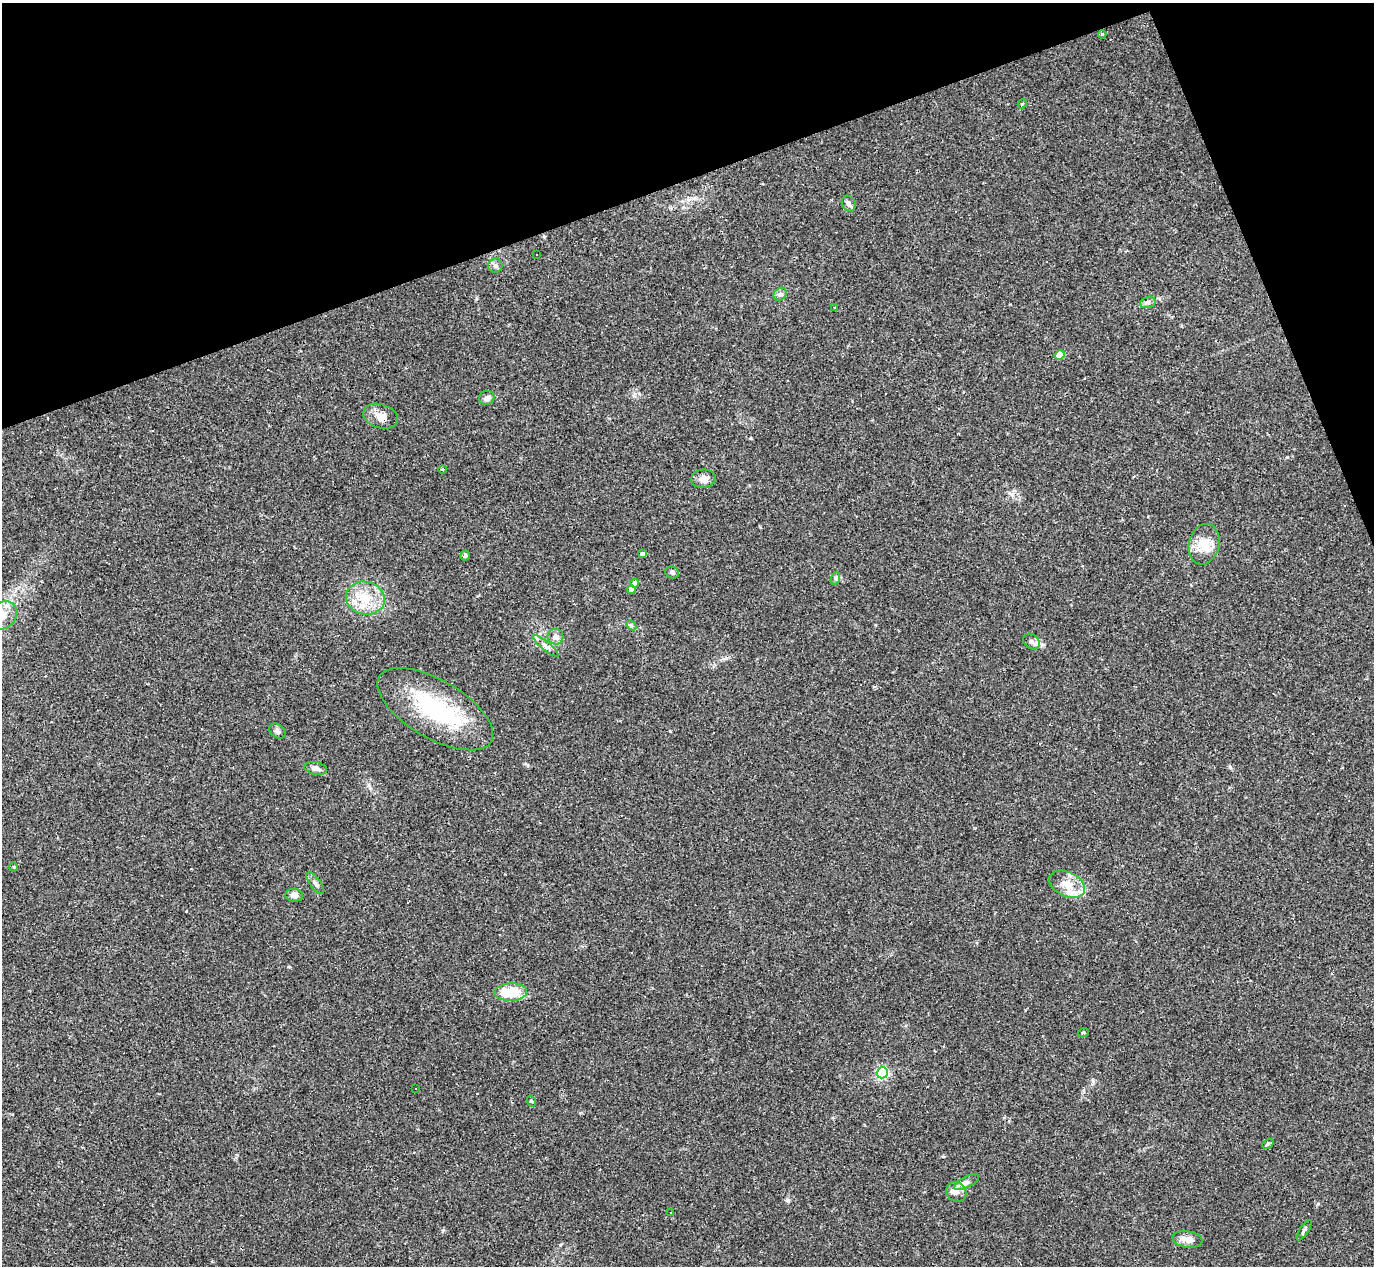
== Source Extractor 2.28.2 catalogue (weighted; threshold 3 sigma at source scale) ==
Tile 3 of 4 x 4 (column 3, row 1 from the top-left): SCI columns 2747-4118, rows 4067-5330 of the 5491 x 5477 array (HDU 1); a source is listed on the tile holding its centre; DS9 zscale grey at full resolution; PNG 1376 x 1268 px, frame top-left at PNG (2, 3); each listed source drawn as its Kron ellipse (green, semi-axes under 4 px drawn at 4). Shown black and unused: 18% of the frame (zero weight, under 2 of 3 exposures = <1% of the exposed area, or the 3 px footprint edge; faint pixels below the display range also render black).
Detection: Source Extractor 2.28.2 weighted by HDU 2 'WHT'; one run over the whole footprint, this tile lists its part. Background 0.0643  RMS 0.0057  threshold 0.0256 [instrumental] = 3 sigma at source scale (4.5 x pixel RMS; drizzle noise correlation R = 1.50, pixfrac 1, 0.05/0.05 arcsec/px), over >= 5 px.
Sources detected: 67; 20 cosmic-ray / hot-pixel residue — neither listed nor drawn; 3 inside a brighter listed object's ellipse — not listed separately; the other 44 listed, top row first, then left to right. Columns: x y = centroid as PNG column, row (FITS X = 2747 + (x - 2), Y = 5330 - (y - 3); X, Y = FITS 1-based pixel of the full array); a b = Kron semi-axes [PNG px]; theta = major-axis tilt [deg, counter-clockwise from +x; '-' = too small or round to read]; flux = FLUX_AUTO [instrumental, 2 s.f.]
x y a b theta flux
1102 34 4 3 - 0.61
1022 104 5 3 - 0.62
849 204 8 6 -63 2
536 255 3 3 - 1.1
495 265 7 7 - 1.6
780 294 7 6 - 1.6
1148 302 8 5 17 1.5
835 308 3 3 - 1.6
1060 355 5 4 - 9.4
487 398 8 7 - 2.6
381 416 18 12 -17 5.5
443 469 4 3 - 0.82
703 479 12 9 8 3.4
1204 544 21 15 75 9.8
642 554 4 4 - 1.9
465 556 5 4 - 1.1
672 572 7 5 -25 1.6
836 578 7 4 72 0.91
635 583 4 4 - 1.7
631 590 4 4 - 4.5
365 598 20 16 -14 14
3 615 15 12 45 8.7
631 625 6 4 -45 0.84
555 637 8 8 - 3.4
1031 641 9 7 -41 2.2
546 646 16 4 -39 2.7
435 709 64 29 -30 57
277 731 9 6 -38 1.8
316 768 11 6 -12 2.9
14 867 4 3 - 0.53
315 883 13 5 -52 2
1067 884 19 12 -25 8.7
294 895 9 6 -5 3
511 992 16 9 2 18
1083 1033 5 3 - 0.63
882 1073 5 5 - 80
416 1088 2 2 - 0.5
531 1101 6 3 -70 0.64
1268 1144 6 4 30 0.83
966 1182 14 5 27 2.4
956 1192 10 9 - 3.5
671 1212 3 2 - 0.67
1304 1230 12 3 56 1.3
1188 1239 15 8 -9 4.7
Isophote crosses this tile's border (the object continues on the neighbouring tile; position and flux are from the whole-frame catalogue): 1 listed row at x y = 3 615
Unlisted compact peaks at least as high as the median listed source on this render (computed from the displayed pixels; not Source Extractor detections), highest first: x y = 788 1201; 1230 767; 1287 457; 670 731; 1318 1204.